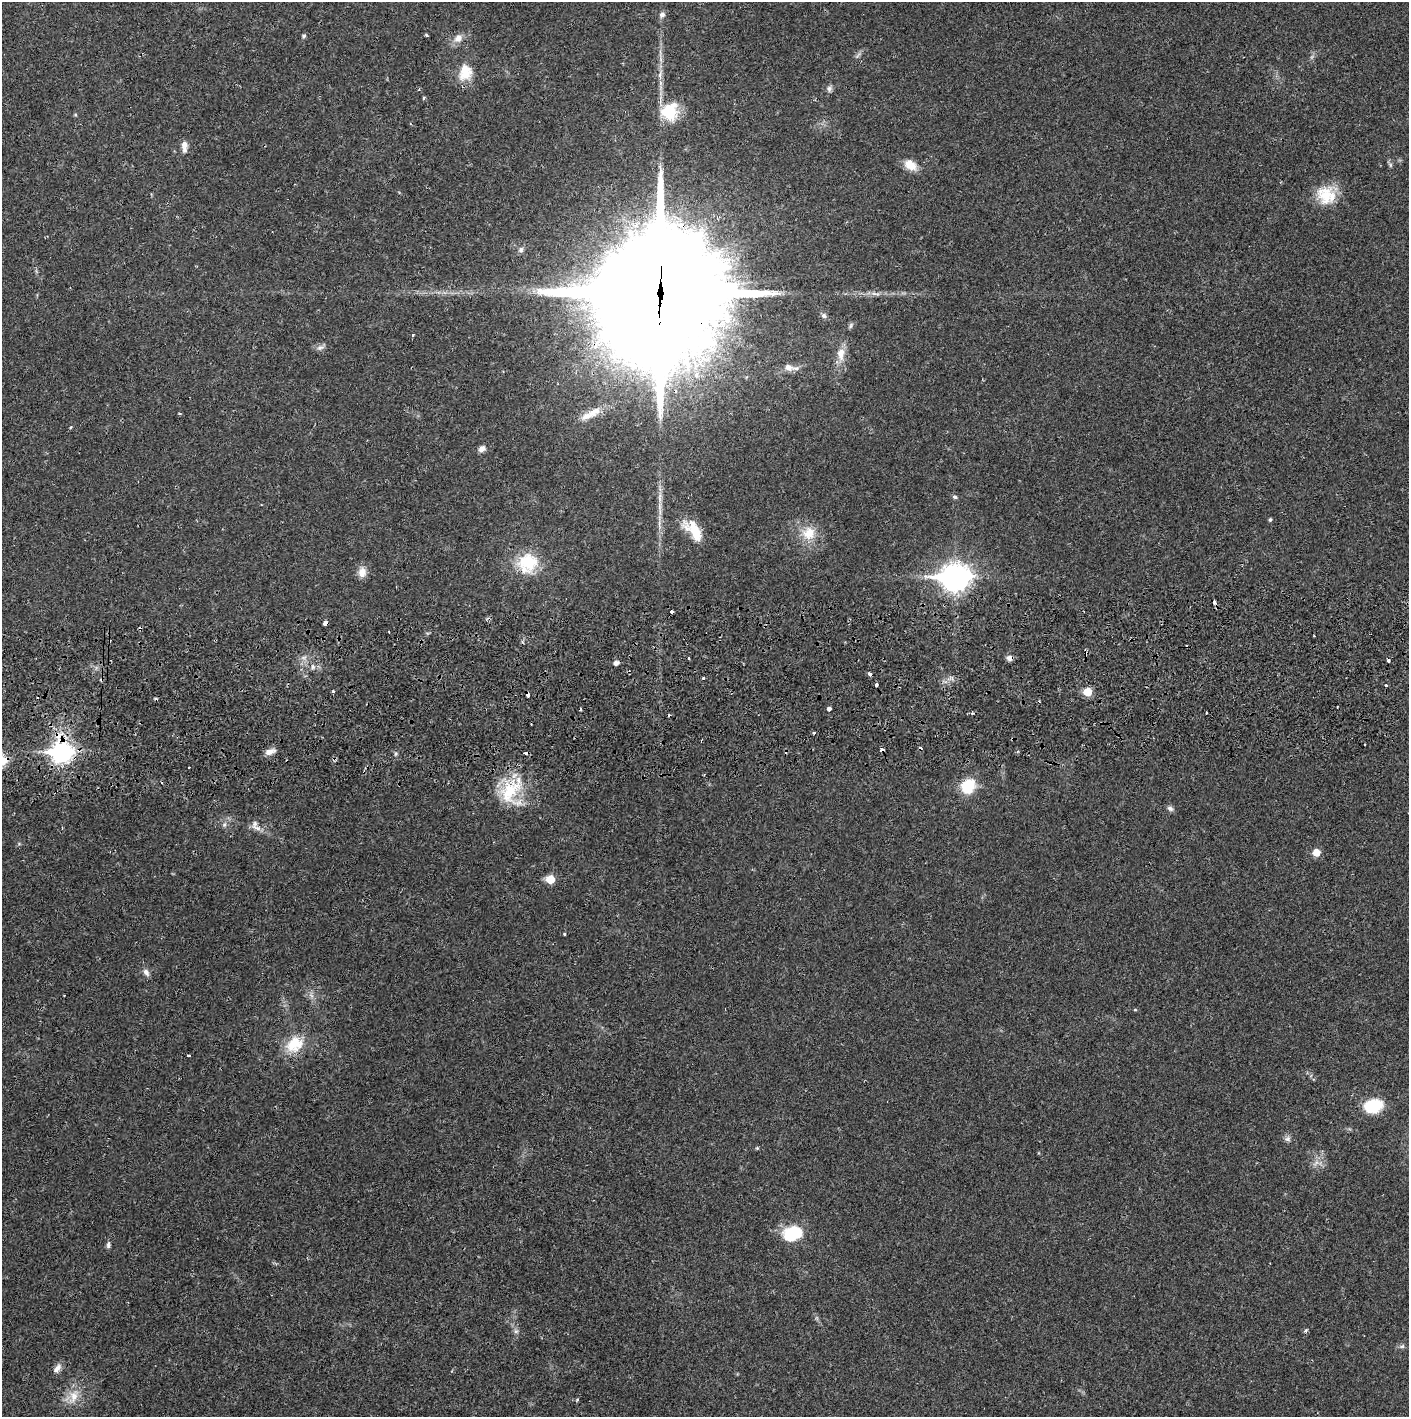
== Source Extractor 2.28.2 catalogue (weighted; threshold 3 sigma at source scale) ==
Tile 5 of 3 x 3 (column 2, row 2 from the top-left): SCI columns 1410-2816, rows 1471-2885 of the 4229 x 4358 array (HDU 1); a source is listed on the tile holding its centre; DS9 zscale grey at full resolution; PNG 1411 x 1419 px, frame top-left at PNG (2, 2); no overlay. Shown black and unused: <1% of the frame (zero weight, under 2 of 3 exposures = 3% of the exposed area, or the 3 px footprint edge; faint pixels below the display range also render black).
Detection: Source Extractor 2.28.2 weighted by HDU 2 'WHT'; one run over the whole footprint, this tile lists its part. Background 0.0205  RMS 0.0034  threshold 0.0155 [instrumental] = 3 sigma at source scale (4.5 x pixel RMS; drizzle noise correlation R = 1.50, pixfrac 1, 0.05/0.05 arcsec/px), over >= 5 px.
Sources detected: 95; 14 cosmic-ray / hot-pixel residue — not listed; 4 inside a brighter listed object's ellipse — not listed separately; the other 77 listed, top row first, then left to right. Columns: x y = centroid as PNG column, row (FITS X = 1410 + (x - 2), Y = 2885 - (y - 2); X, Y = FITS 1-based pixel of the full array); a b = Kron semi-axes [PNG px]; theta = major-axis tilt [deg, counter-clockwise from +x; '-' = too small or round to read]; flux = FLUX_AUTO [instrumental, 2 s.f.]
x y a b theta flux
662 15 9 7 42 1.1
426 35 3 3 - 0.88
304 36 6 4 5 0.55
458 38 12 10 41 2.7
465 72 22 17 80 6.9
660 75 12 5 80 1.5
419 89 4 3 - 0.37
829 89 8 7 - 1.1
423 98 4 3 - 0.58
670 112 23 21 65 11
184 144 9 7 -87 2.1
910 165 16 10 -37 4.5
1390 165 7 4 72 0.58
1326 195 25 22 -34 10
521 250 8 6 57 0.93
659 292 48 41 81 13000
877 294 11 2 0 0.9
824 316 7 6 - 1.1
851 325 8 5 71 0.72
412 334 3 3 - 0.68
320 347 11 7 13 1.3
841 354 18 10 87 4.2
788 367 11 8 -7 2.2
594 412 22 11 28 4.4
71 427 5 3 - 0.33
482 449 8 7 - 1.6
955 497 6 5 - 0.6
1270 520 4 3 - 0.56
693 530 29 13 -49 9.1
809 533 19 18 - 7.2
528 562 26 24 -4 13
362 572 13 11 77 2.8
955 577 12 9 2 350
1214 602 4 3 - 1.6
671 612 3 3 - 3.2
325 623 4 4 - 3.3
389 632 3 2 - 0.26
689 658 3 2 - 1.3
1010 658 6 5 - 1.8
616 663 6 5 - 1.5
313 667 7 5 88 0.89
870 674 4 4 - 0.89
703 678 3 3 - 0.37
876 685 4 3 - 1.2
1386 685 3 3 - 0.63
333 691 4 3 - 0.38
1088 692 6 5 - 8.9
829 709 4 4 - 3.5
1206 713 2 2 - 0.38
814 733 3 3 - 1.5
882 749 4 3 - 2.1
62 752 10 9 - 160
270 752 13 6 19 2.1
968 786 11 9 54 15
510 791 38 25 56 17
1170 808 9 6 -24 1
224 824 7 5 69 0.89
257 828 11 7 -22 1.7
1316 853 6 5 - 5.1
550 879 6 5 - 9
564 934 3 3 - 0.61
146 972 11 7 -56 1.5
1135 1010 5 3 - 0.32
294 1044 22 18 36 10
189 1056 3 2 - 0.43
1373 1106 15 11 17 16
1287 1139 9 7 21 1.1
757 1148 4 3 - 0.44
1316 1163 9 4 45 1.1
793 1233 22 15 17 14
108 1245 9 5 86 0.88
516 1331 6 6 - 0.83
1306 1331 5 4 - 0.83
1402 1346 7 4 1 0.65
57 1368 13 7 52 1.9
73 1397 22 12 71 5.3
577 1400 4 4 - 0.41
Overlapping masked pixels (flux is a lower limit): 5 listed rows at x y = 659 292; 325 623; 1010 658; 882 749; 62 752